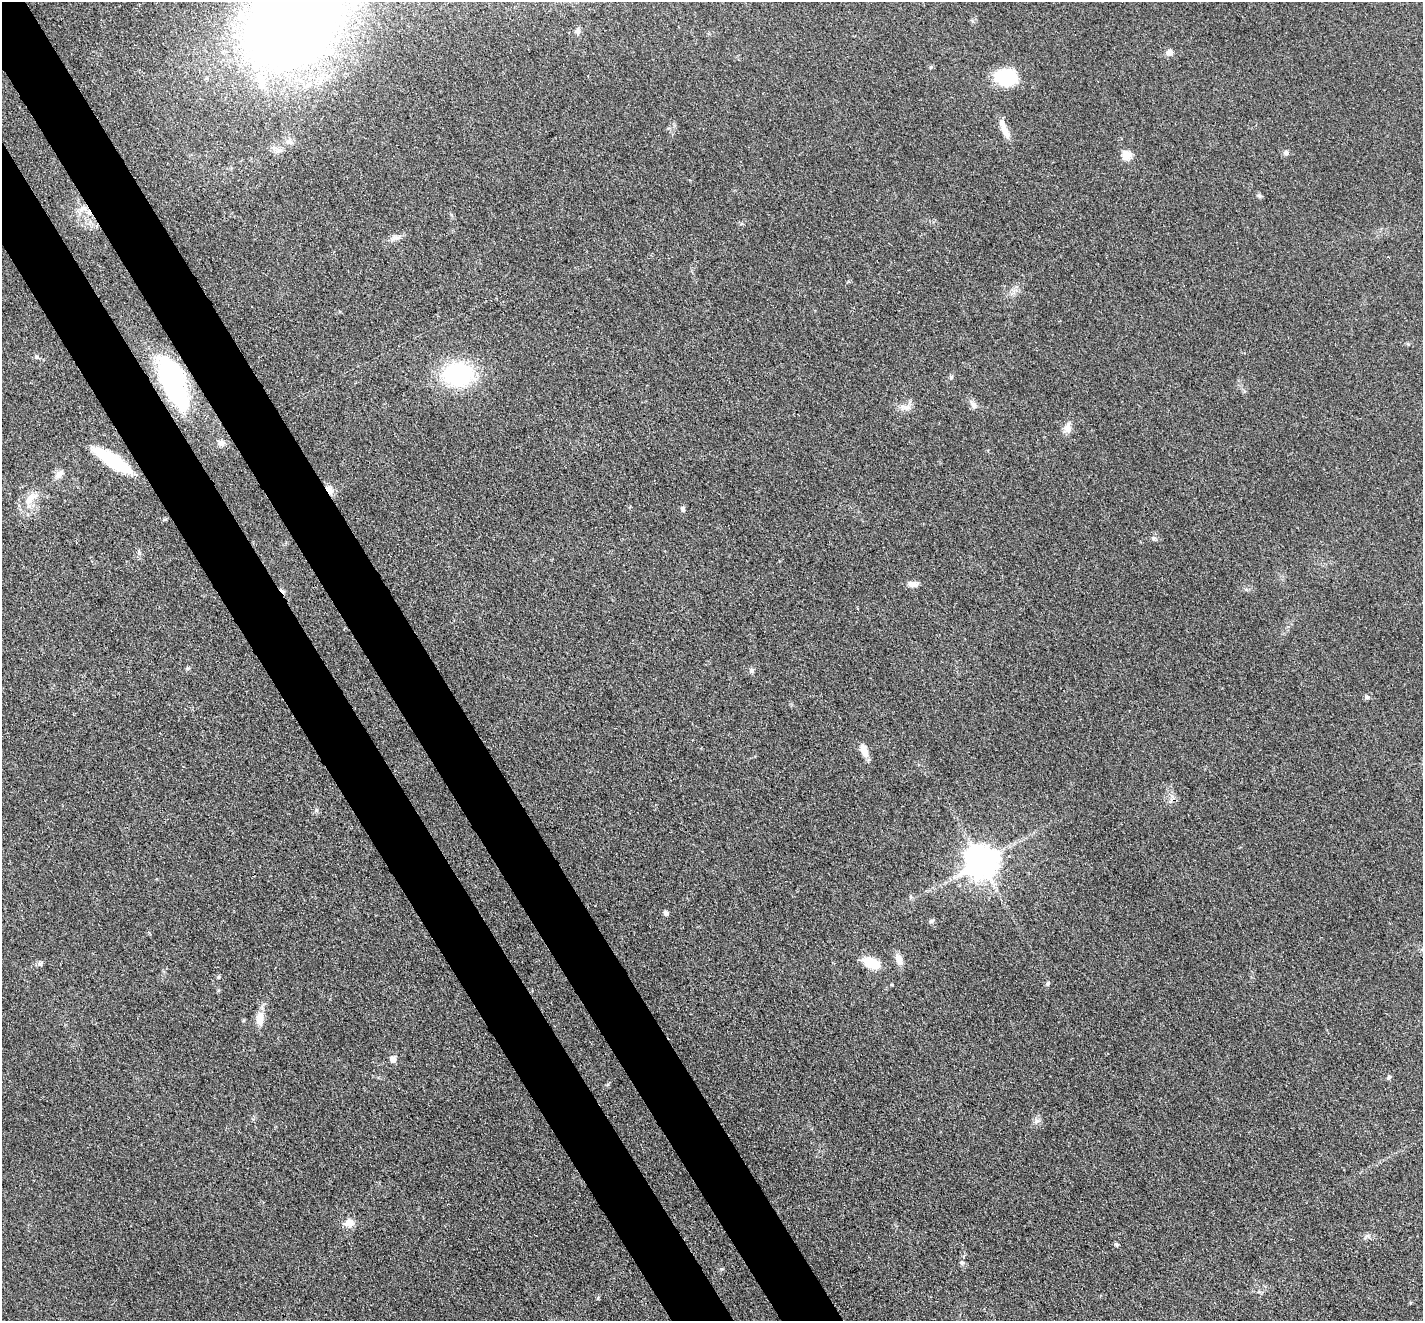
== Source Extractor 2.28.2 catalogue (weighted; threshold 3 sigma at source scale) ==
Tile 11 of 4 x 4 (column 3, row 3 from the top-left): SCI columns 2926-4346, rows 1653-2971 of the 5851 x 5809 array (HDU 1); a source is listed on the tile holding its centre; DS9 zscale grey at full resolution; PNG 1425 x 1323 px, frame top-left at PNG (2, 2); no overlay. Shown black and unused: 8% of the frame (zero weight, under 3 of 4 exposures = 7% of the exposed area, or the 3 px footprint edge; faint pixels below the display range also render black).
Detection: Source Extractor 2.28.2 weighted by HDU 2 'WHT'; one run over the whole footprint, this tile lists its part. Background 0.0899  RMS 0.0078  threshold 0.035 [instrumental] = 3 sigma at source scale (4.5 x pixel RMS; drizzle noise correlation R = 1.50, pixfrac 1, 0.05/0.05 arcsec/px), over >= 5 px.
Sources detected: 47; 1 inside a brighter object's white glare — not listed; the other 46 listed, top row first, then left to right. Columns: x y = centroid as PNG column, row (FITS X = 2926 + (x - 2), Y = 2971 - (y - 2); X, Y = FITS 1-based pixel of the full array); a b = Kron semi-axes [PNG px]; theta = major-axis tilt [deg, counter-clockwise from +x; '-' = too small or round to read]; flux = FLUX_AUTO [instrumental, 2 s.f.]
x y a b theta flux
291 26 68 51 28 1200
578 31 9 6 -88 2.3
1170 53 8 7 - 4.1
1006 77 26 18 -2 33
1005 130 25 8 -68 9.1
289 142 10 7 -9 3.5
1286 153 6 6 - 2
1126 155 13 13 - 6.5
82 209 14 7 32 5.4
395 238 15 7 9 4.2
1408 344 5 5 - 0.91
36 357 7 5 -45 1.5
458 374 33 25 0 76
951 377 6 5 - 1.3
172 385 57 23 -66 120
973 404 12 7 -40 3.4
905 407 20 7 -10 4.9
1068 428 15 9 84 5.4
221 443 9 8 - 3.4
112 461 38 10 -32 57
59 474 13 8 51 4.5
330 490 13 8 -60 5.3
31 498 26 11 41 11
683 509 7 5 84 1.8
1153 538 6 5 - 1.6
139 551 8 3 -85 1.3
913 584 14 7 4 3.9
187 668 6 4 -48 1.1
752 671 8 5 63 1.7
1367 697 6 6 - 1.7
864 751 17 7 -70 7.4
981 862 10 10 - 1600
911 897 6 4 -72 1.1
666 913 5 5 - 2.8
931 921 7 5 18 1.5
899 959 14 8 -72 5.9
872 963 13 8 -24 29
219 977 6 3 71 0.79
1048 983 7 5 61 1.4
260 1019 22 10 88 8.6
393 1059 8 7 - 4
1389 1077 6 5 - 1.5
1036 1121 8 6 23 2.6
349 1223 11 10 - 6.8
1117 1244 5 5 - 1.3
962 1262 7 6 - 1.7
Overlapping masked pixels (flux is a lower limit): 4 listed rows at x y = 82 209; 172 385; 112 461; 330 490
Isophote crosses this tile's border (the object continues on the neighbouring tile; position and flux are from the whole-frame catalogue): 1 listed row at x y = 291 26
Unlisted compact peaks at least as high as the median listed source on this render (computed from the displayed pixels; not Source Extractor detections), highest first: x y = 316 810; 39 964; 1259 195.